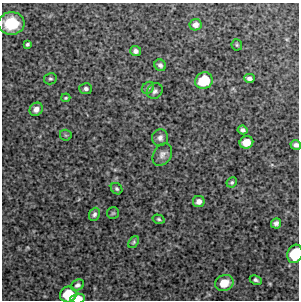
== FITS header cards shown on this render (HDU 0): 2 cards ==
NAXIS1  =                  297 /Length X axis
NAXIS2  =                  298 /Length Y axis

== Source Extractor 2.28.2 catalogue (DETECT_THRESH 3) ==
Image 297 x 298 px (HDU 0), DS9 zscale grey, 1 PNG px = 1 image px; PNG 301 x 302 px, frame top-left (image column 1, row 298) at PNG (2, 3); each listed source drawn as its Kron ellipse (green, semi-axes under 4 px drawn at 4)
Background 4780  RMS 290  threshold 875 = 3 sigma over >= 5 px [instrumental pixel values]
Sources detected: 34; all 34 listed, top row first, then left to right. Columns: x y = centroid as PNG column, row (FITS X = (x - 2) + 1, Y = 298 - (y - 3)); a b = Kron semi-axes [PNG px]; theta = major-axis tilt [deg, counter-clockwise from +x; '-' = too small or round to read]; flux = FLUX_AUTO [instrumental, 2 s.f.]
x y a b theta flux
11 23 13 11 4 700000
195 25 6 5 - 95000
27 44 3 3 - 32000
237 45 6 5 - 27000
136 51 5 5 - 65000
160 65 6 5 - 52000
249 78 5 4 - 69000
50 79 6 5 - 33000
204 81 9 8 - 590000
148 88 7 5 43 38000
86 89 6 5 - 56000
155 91 8 7 - 60000
66 98 4 3 - 22000
36 109 7 6 - 94000
242 130 5 4 - 53000
66 135 6 5 - 28000
160 138 8 8 - 79000
246 142 7 6 - 240000
296 145 5 4 - 61000
162 155 12 8 56 98000
232 182 5 5 - 34000
117 189 6 5 - 38000
199 201 6 5 - 89000
113 213 6 6 - 31000
94 214 7 5 66 54000
158 219 6 4 -17 33000
276 223 5 5 - 58000
134 242 7 4 53 30000
295 254 9 7 71 660000
256 280 6 4 -26 45000
224 283 9 8 - 320000
77 285 7 5 26 54000
68 294 8 7 - 500000
78 299 7 5 4 230000
At the frame edge (FLAGS 8, measured only in part): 3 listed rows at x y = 296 145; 295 254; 78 299